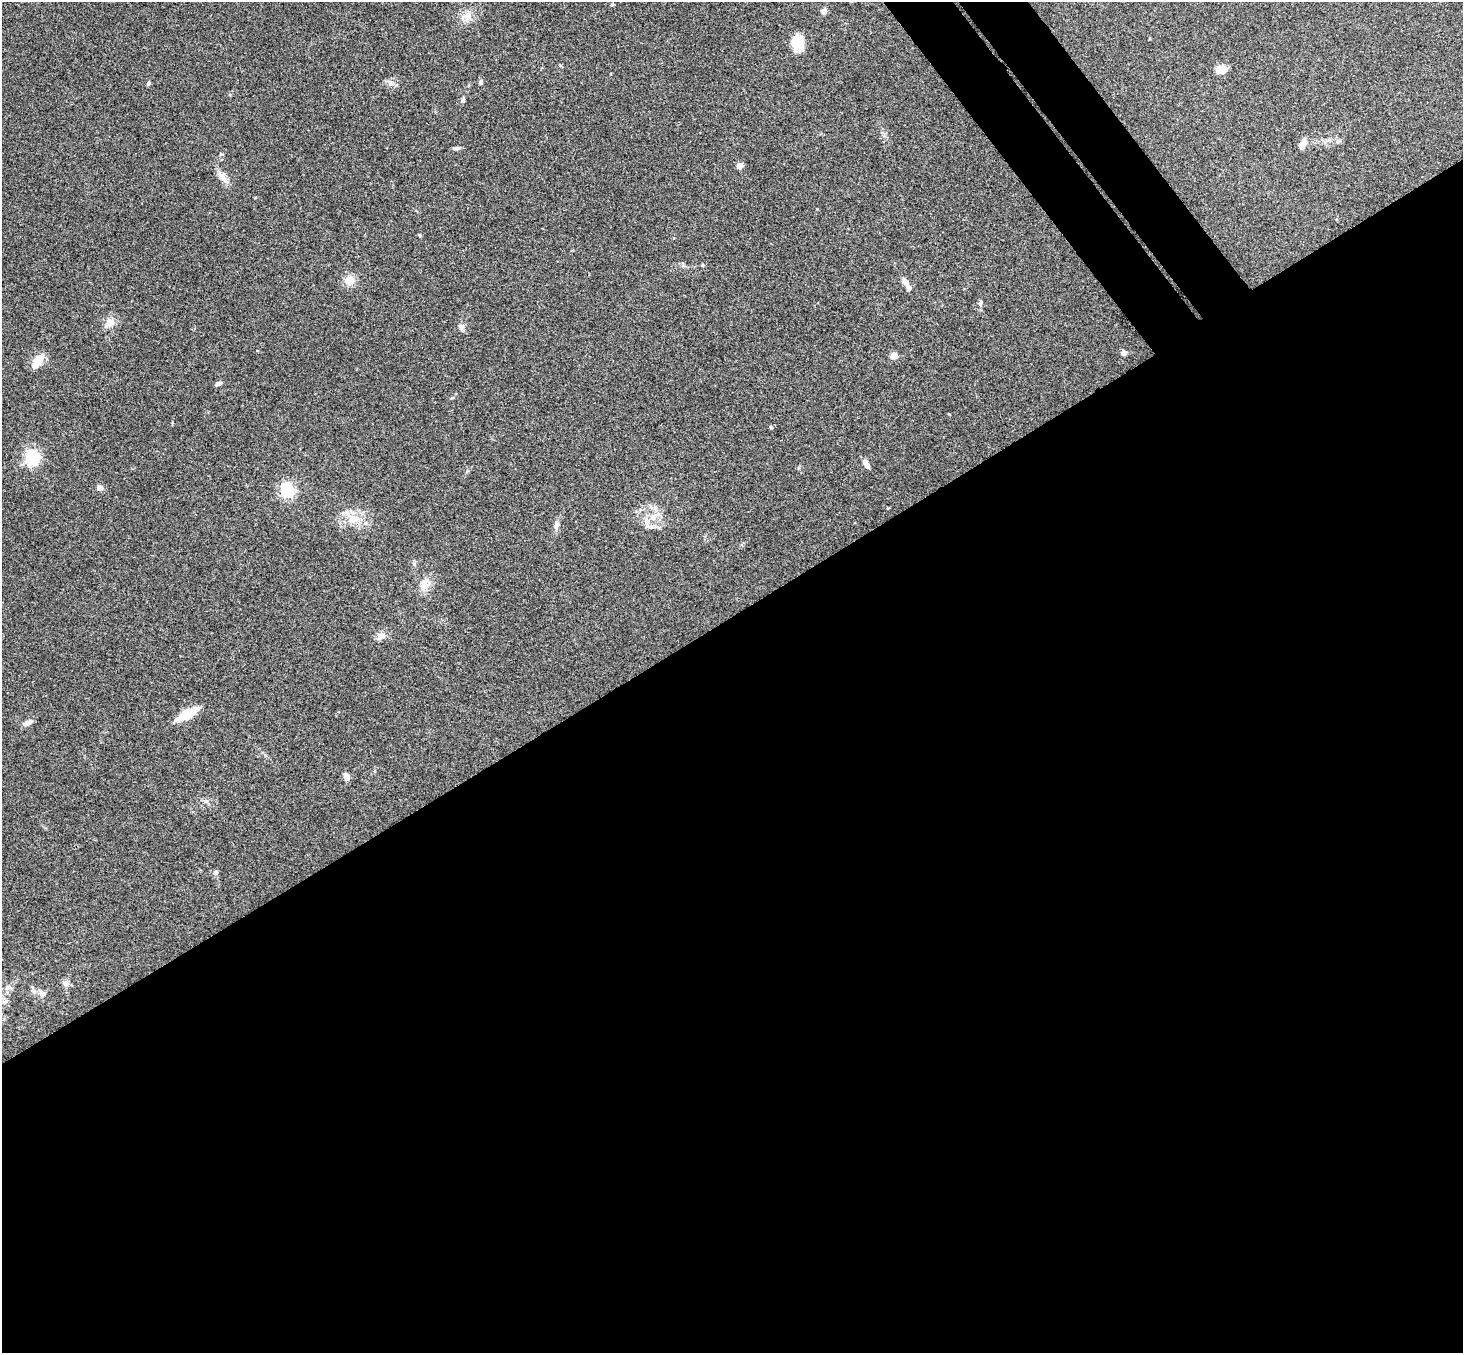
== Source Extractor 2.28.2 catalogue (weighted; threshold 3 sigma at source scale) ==
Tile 15 of 4 x 4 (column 3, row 4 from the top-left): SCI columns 2975-4435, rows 331-1681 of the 5945 x 5927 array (HDU 1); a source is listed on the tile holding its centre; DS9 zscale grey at full resolution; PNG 1465 x 1355 px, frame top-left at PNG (2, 2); no overlay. Shown black and unused: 57% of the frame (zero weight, under 3 of 4 exposures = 6% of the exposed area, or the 3 px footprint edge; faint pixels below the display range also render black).
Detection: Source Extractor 2.28.2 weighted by HDU 2 'WHT'; one run over the whole footprint, this tile lists its part. Background 0.199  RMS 0.0081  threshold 0.0365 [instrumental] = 3 sigma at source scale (4.5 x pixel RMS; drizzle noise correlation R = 1.50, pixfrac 1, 0.05/0.05 arcsec/px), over >= 5 px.
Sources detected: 46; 4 inside a brighter listed object's ellipse — not listed separately; the other 42 listed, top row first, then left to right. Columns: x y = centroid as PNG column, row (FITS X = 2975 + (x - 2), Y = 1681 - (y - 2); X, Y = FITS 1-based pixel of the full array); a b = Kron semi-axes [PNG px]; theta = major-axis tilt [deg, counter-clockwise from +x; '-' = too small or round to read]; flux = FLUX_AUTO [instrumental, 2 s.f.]
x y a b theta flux
612 5 4 3 - 0.94
824 11 6 5 - 4.1
467 16 16 10 -19 7.3
798 44 17 12 -78 19
1221 70 13 10 27 7.5
481 82 6 5 - 1.9
148 83 6 5 - 1.3
463 100 6 5 - 1.2
1304 142 10 9 - 3.7
457 148 11 4 8 1.9
222 154 5 4 - 0.94
739 166 5 4 - 11
221 176 14 8 -46 5.5
420 235 4 4 - 1
702 265 5 4 - 0.83
350 280 11 10 - 9.2
905 282 15 7 -59 5.2
980 303 9 5 84 1.9
110 323 14 10 39 7.2
461 327 10 7 -71 2.8
1124 353 4 4 - 7.5
893 356 5 4 - 18
38 361 16 9 58 12
218 384 8 5 21 2.6
771 427 6 4 -48 0.86
32 457 6 6 - 200
865 462 6 5 - 3.3
100 488 4 4 - 11
287 490 6 6 - 180
653 517 9 8 - 6.1
353 519 20 11 13 13
556 526 12 7 80 3.4
424 585 16 11 76 7.7
381 636 13 9 18 4.4
187 714 17 6 29 39
28 723 12 6 19 4
347 777 9 6 -63 3.5
206 801 6 6 - 1.8
215 873 7 6 - 2.3
66 983 9 8 - 3.1
8 988 11 6 25 3.2
41 993 13 9 -40 4.7
Unlisted compact peaks at least as high as the median listed source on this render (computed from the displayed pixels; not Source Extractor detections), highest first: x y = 390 84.